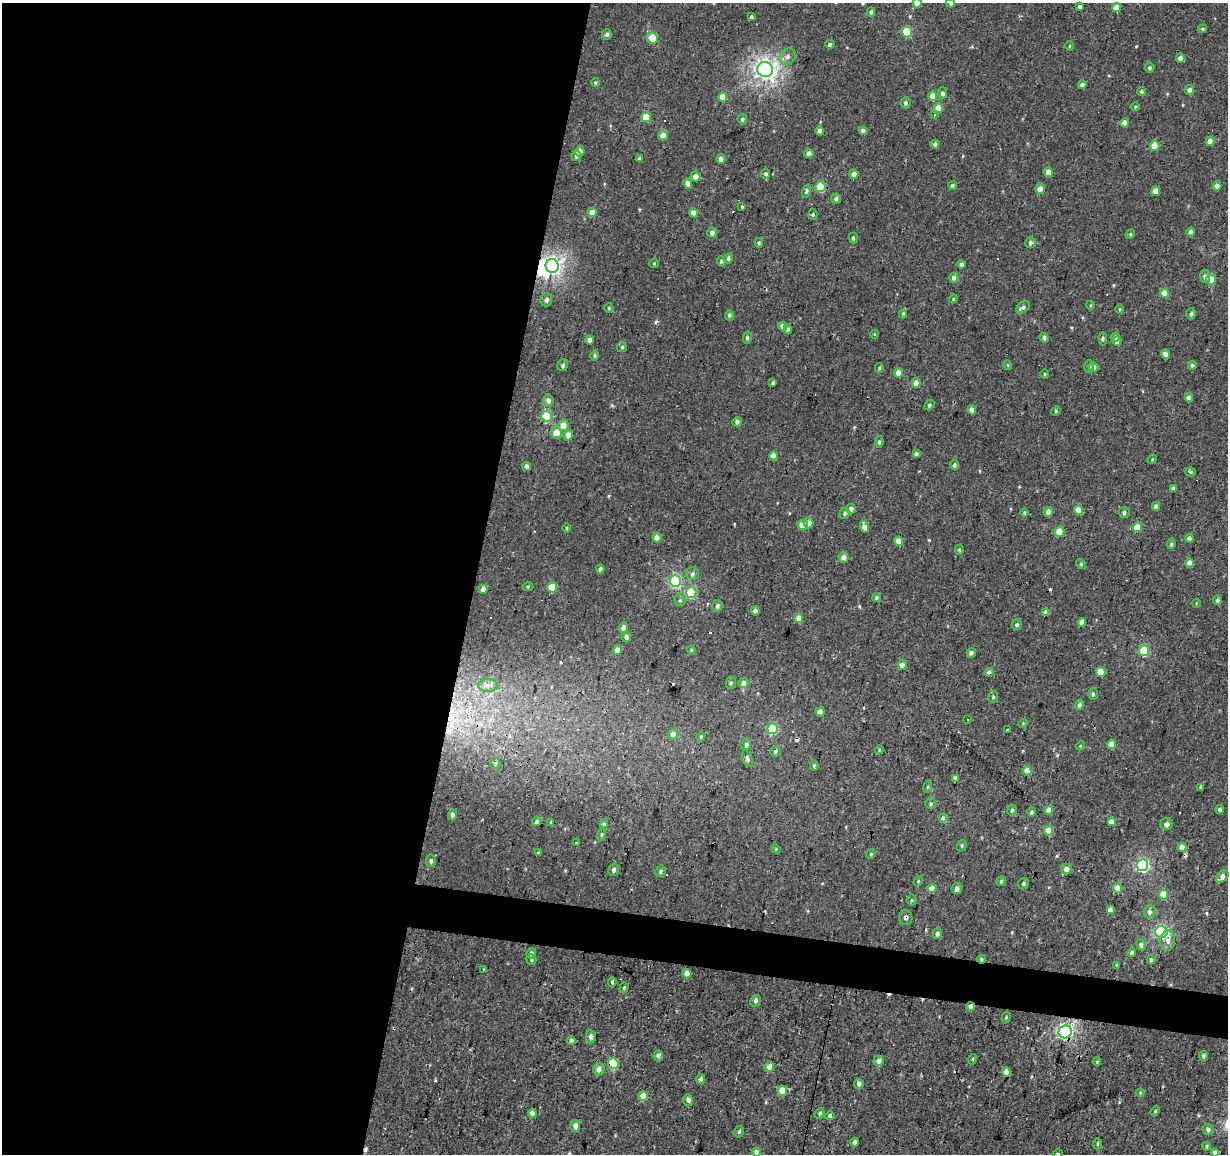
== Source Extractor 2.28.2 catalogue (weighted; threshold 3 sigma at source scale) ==
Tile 5 of 4 x 4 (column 1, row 2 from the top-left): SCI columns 4-1229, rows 2588-3739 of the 4908 x 5112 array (HDU 1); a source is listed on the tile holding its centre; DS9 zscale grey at full resolution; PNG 1230 x 1156 px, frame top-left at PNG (2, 3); each listed source drawn as its Kron ellipse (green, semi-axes under 4 px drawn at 4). Shown black and unused: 41% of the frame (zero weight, under 2 of 3 exposures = <1% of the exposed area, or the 3 px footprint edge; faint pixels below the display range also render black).
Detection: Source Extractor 2.28.2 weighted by HDU 2 'WHT'; one run over the whole footprint, this tile lists its part. Background 0.00309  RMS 0.0034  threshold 0.0154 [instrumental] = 3 sigma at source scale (4.5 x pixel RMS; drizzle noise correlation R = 1.50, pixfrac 1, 0.0396/0.0396 arcsec/px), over >= 5 px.
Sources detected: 292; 1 inside a brighter object's white glare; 13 cosmic-ray / hot-pixel residue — neither listed nor drawn; the other 278 listed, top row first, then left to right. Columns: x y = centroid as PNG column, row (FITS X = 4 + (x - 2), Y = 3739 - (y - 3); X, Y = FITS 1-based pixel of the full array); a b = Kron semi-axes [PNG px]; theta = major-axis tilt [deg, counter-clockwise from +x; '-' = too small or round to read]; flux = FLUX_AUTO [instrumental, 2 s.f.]
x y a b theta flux
917 3 5 4 - 3.1
951 3 4 4 - 1.1
1080 6 4 4 - 1.3
1117 8 4 4 - 4.9
871 12 5 4 - 0.77
751 17 3 3 - 0.75
1203 29 4 4 - 0.64
907 32 5 5 - 15
607 34 5 5 - 0.92
653 38 5 5 - 14
830 44 5 4 - 0.74
1069 46 5 3 - 0.35
788 56 9 7 46 1.5
1180 58 5 4 - 1.5
1149 68 5 5 - 0.54
765 69 7 7 - 170
595 83 4 4 - 0.5
1082 85 4 4 - 1.3
1189 90 5 4 - 1.3
1141 92 4 4 - 0.52
942 93 5 4 - 1
933 96 5 4 - 4.3
723 97 4 4 - 7
906 103 5 5 - 0.83
1135 107 4 4 - 0.41
938 108 5 4 - 4.5
934 115 4 3 - 0.51
646 117 5 5 - 12
742 119 5 4 - 0.57
1125 123 4 4 - 3.2
820 131 4 4 - 2
863 131 4 4 - 1.8
663 135 5 4 - 2.8
1210 141 4 4 - 4
935 144 4 4 - 1.1
1155 146 5 4 - 7.9
580 151 5 4 - 3.6
809 154 4 4 - 1.8
576 156 5 4 - 0.91
639 158 4 4 - 0.86
721 159 4 4 - 1.5
1048 172 5 4 - 2.6
766 174 5 4 - 0.9
854 174 5 4 - 2.6
695 177 5 5 - 2.7
688 184 5 4 - 2
952 185 4 4 - 0.78
1217 186 4 4 - 2
820 187 5 5 - 14
1040 189 5 4 - 2.5
807 191 7 4 71 0.86
1155 191 4 4 - 3.8
836 199 5 5 - 0.92
742 207 3 3 - 0.42
592 212 4 4 - 3.8
694 213 4 4 - 3.1
813 215 5 4 - 0.51
1191 232 4 4 - 2
712 233 5 5 - 1.5
1130 234 5 4 - 0.43
853 238 5 4 - 0.61
759 243 5 4 - 0.52
1030 243 6 5 - 1.1
728 258 5 4 - 0.77
721 261 5 4 - 0.69
654 263 5 4 - 0.42
961 264 4 4 - 1.4
552 266 7 6 - 98
1205 276 6 5 - 1.1
954 278 5 4 - 1.4
1211 280 5 5 - 7.9
1165 293 5 4 - 5.3
953 299 5 3 - 0.31
546 300 6 6 - 1.2
1090 305 4 3 - 0.28
1023 307 8 5 32 1
609 308 4 4 - 0.46
1120 309 5 3 - 0.35
903 314 4 4 - 0.46
1191 314 5 5 - 0.77
729 315 5 4 - 0.71
783 326 4 4 - 2.8
788 329 4 4 - 1.3
875 334 4 3 - 0.25
1115 337 4 4 - 2.5
747 338 6 4 81 0.67
1044 338 5 3 - 0.87
1103 339 6 4 -88 0.75
590 340 4 4 - 1.7
1117 341 4 4 - 1.8
622 347 5 5 - 0.53
1165 354 5 4 - 1.9
595 356 5 4 - 0.52
563 365 6 5 - 0.76
1008 365 5 4 - 0.38
1192 365 4 3 - 0.73
1089 367 6 5 - 0.62
1094 367 5 5 - 1.4
879 368 5 4 - 0.43
899 373 4 4 - 4.4
1045 374 4 4 - 0.37
773 383 4 3 - 0.62
916 383 5 4 - 2.4
1189 398 4 4 - 2.1
548 400 6 5 - 1.5
929 405 6 4 50 0.66
972 410 5 4 - 2.5
1056 411 5 4 - 0.42
546 416 5 5 - 21
737 422 5 5 - 0.97
563 425 5 5 - 4.3
556 432 5 5 - 4.2
568 435 5 4 - 2.7
879 442 6 4 -86 0.78
916 454 4 3 - 0.92
773 456 4 4 - 4
1152 459 5 4 - 0.35
954 465 5 3 - 0.98
527 466 4 4 - 1.2
1190 472 5 3 - 1.1
1173 488 4 3 - 1.5
1156 506 4 4 - 1.8
851 509 5 4 - 1.4
1079 510 4 4 - 5.1
1048 512 5 4 - 2.8
1124 512 5 5 - 0.83
844 513 5 5 - 0.69
1024 513 4 4 - 0.43
808 523 5 5 - 3.4
803 525 5 5 - 4.6
865 527 6 4 -71 3.8
1137 527 5 4 - 6.3
566 528 5 3 - 0.3
1060 532 5 4 - 7.8
657 537 5 4 - 2.8
1189 538 4 4 - 1.4
898 541 4 4 - 4.2
1171 544 5 4 - 0.66
959 550 5 4 - 0.47
843 557 5 5 - 2.1
1189 563 4 4 - 2.6
1081 564 5 4 - 0.44
600 569 4 4 - 1.1
692 573 6 6 - 0.94
675 581 6 5 - 36
528 586 5 3 - 0.36
552 587 5 5 - 9.9
483 589 4 4 - 2.2
691 593 5 5 - 16
876 598 4 4 - 0.77
680 600 6 5 - 0.66
1217 600 4 4 - 0.93
1196 603 4 3 - 0.25
717 606 6 5 - 0.86
755 611 4 4 - 1.6
1046 612 4 4 - 2
799 619 4 4 - 4.4
1082 622 4 4 - 2.2
1017 625 5 5 - 0.7
623 628 5 4 - 1.8
626 637 5 4 - 1.2
617 650 4 4 - 2.7
691 650 4 3 - 0.35
1144 651 5 5 - 18
971 653 5 4 - 1.3
902 665 5 4 - 2.6
989 672 4 4 - 2
1101 672 5 4 - 8
731 682 6 5 - 0.58
743 683 5 5 - 1.6
488 686 10 6 0 1.7
1093 694 6 4 89 0.65
993 697 6 5 - 0.52
1079 705 5 4 - 1.2
820 712 5 4 - 2.3
968 719 3 3 - 0.7
1023 723 4 3 - 0.25
773 729 5 5 - 21
1008 730 4 3 - 0.84
673 734 5 5 - 2.9
701 737 4 4 - 0.52
746 744 5 4 - 0.99
1112 744 4 4 - 5.2
1080 746 4 3 - 0.32
879 750 4 3 - 0.31
775 751 5 5 - 0.67
747 759 9 5 -72 0.89
495 763 5 5 - 0.65
814 766 5 4 - 0.48
1027 771 4 4 - 3.8
956 778 4 4 - 2.2
927 787 6 4 70 0.36
1201 787 4 3 - 0.84
931 804 6 5 - 0.6
1220 809 4 4 - 1
1012 810 5 4 - 0.68
1049 810 4 4 - 3.9
1032 812 4 4 - 0.68
452 815 5 4 - 1.2
943 818 4 4 - 2
537 822 5 4 - 0.78
551 822 3 2 - 0.5
1111 822 4 4 - 2.4
604 824 4 4 - 0.41
1166 824 6 6 - 1.3
1049 831 5 4 - 6.8
602 835 6 4 71 0.46
577 843 3 3 - 1.4
962 846 6 4 71 0.53
1182 847 4 4 - 4.3
776 849 5 4 - 0.35
538 853 3 3 - 0.36
871 854 5 4 - 0.38
431 861 6 5 - 0.9
1142 865 6 6 - 49
1066 869 5 5 - 1.8
614 870 6 5 - 0.85
661 871 6 4 60 0.83
1222 876 7 5 46 2.1
918 881 5 4 - 0.43
1001 881 5 3 - 0.53
1023 884 6 5 - 0.72
932 888 4 4 - 5.4
957 888 5 5 - 1.2
1117 888 5 4 - 4.6
1163 895 5 4 - 8.7
912 900 5 5 - 0.57
1110 910 4 4 - 2.4
1150 912 7 6 - 1.3
906 917 7 6 - 1.1
1161 932 6 6 - 45
937 934 5 4 - 1.2
1168 941 10 7 87 1.9
1141 944 6 4 -64 1.2
531 953 5 4 - 1
1132 953 4 3 - 1.3
981 959 4 3 - 0.6
531 960 5 5 - 0.56
1151 960 4 4 - 0.65
1116 965 4 3 - 0.38
484 969 4 2 - 0.25
687 974 4 4 - 2.9
612 982 5 3 - 0.64
624 988 5 4 - 0.52
755 1001 6 4 59 0.87
970 1007 4 4 - 1.5
1006 1017 6 3 74 0.37
1065 1032 7 6 - 73
591 1037 6 5 - 1.2
571 1041 4 4 - 0.95
658 1056 5 4 - 1.3
1203 1056 4 4 - 0.85
973 1059 5 3 - 0.32
879 1061 5 5 - 1.8
1097 1062 4 2 - 0.24
613 1063 5 5 - 18
769 1067 5 4 - 2.4
599 1069 6 6 - 1.9
1006 1072 4 4 - 2.7
701 1079 5 4 - 1.4
859 1084 5 4 - 1.3
782 1091 5 5 - 4.9
1140 1093 4 4 - 0.37
643 1096 5 4 - 4
688 1100 6 5 - 1.3
1155 1111 5 3 - 0.4
532 1113 4 4 - 2
820 1113 5 4 - 0.62
830 1116 5 4 - 0.97
575 1126 6 5 - 2.1
1208 1130 6 5 - 1.1
739 1132 6 4 74 0.64
854 1142 4 4 - 0.86
1097 1144 5 3 - 0.41
1207 1146 4 3 - 0.36
756 1152 4 4 - 1.8
1215 1152 4 4 - 1.1
1058 1154 5 3 - 0.47
Overlapping masked pixels (flux is a lower limit): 7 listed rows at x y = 653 38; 989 672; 906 917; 981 959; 970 1007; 1065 1032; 613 1063
Isophote crosses this tile's border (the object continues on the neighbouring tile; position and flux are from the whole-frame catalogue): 2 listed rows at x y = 917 3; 951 3